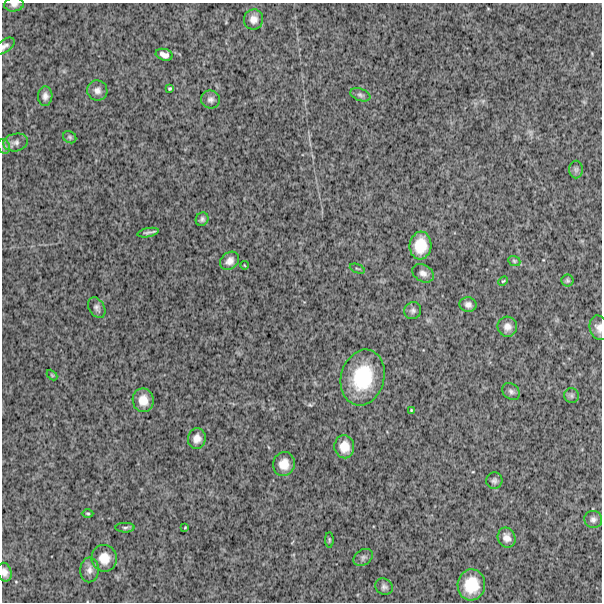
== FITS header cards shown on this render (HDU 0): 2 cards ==
NAXIS1  =                  600
NAXIS2  =                  600

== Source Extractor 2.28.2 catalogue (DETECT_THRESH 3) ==
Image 600 x 600 px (HDU 0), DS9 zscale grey, 1 PNG px = 1 image px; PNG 604 x 604 px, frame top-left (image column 1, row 600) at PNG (2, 3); each listed source drawn as its Kron ellipse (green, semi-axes under 4 px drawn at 4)
Background 1220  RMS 270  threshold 800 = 3 sigma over >= 5 px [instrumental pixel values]
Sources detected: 50; all 50 listed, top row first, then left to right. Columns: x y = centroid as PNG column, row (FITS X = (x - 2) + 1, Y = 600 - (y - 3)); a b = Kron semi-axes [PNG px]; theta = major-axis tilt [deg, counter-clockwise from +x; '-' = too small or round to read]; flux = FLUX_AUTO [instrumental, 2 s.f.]
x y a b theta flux
14 5 10 7 4 7.1e+04
254 19 10 9 - 1.2e+05
5 46 11 6 35 6.8e+04
164 55 8 5 -17 9.3e+04
170 88 4 3 - 2.3e+04
97 90 10 10 - 9.8e+04
360 95 10 6 -21 5.4e+04
45 96 10 7 88 8.7e+04
211 99 9 9 - 7.4e+04
70 137 7 5 -36 3.3e+04
16 142 12 9 10 9.3e+04
4 146 7 6 - 4.2e+04
576 169 9 6 90 4.9e+04
202 219 7 6 - 4.7e+04
148 233 11 4 11 4.8e+04
420 245 14 11 84 4.0e+05
230 261 10 8 40 1.1e+05
514 261 6 4 -22 2.7e+04
244 265 4 2 - 1.3e+04
357 269 8 2 -21 1.7e+04
423 273 11 8 -31 9.4e+04
567 280 6 6 - 3.1e+04
503 281 5 3 - 1.8e+04
468 305 8 7 - 7.6e+04
97 308 11 7 -60 6.9e+04
413 311 9 8 - 6.2e+04
507 327 10 10 - 1.2e+05
599 328 12 9 -77 1.1e+05
52 375 6 3 -45 1.9e+04
363 377 28 21 75 1.1e+06
511 392 10 7 -35 6.1e+04
572 396 7 7 - 4.4e+04
143 400 12 10 -81 2.2e+05
411 410 3 3 - 1.6e+04
197 438 10 9 - 1.3e+05
344 447 11 10 - 2.3e+05
284 464 12 11 - 2.1e+05
494 481 8 8 - 5.8e+04
88 513 6 3 -1 1.8e+04
593 519 9 8 - 6.9e+04
185 527 3 2 - 1.3e+04
125 528 9 5 1 3.9e+04
507 538 10 8 -69 1.2e+05
329 540 7 3 -90 2.1e+04
363 557 10 7 35 5.9e+04
104 558 13 12 - 2.5e+05
90 570 12 9 87 9.5e+04
4 572 9 7 -75 1.0e+05
471 585 15 13 83 5.1e+05
384 587 9 8 - 6.1e+04
At the frame edge (FLAGS 8, measured only in part): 4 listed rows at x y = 14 5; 5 46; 599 328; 4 572